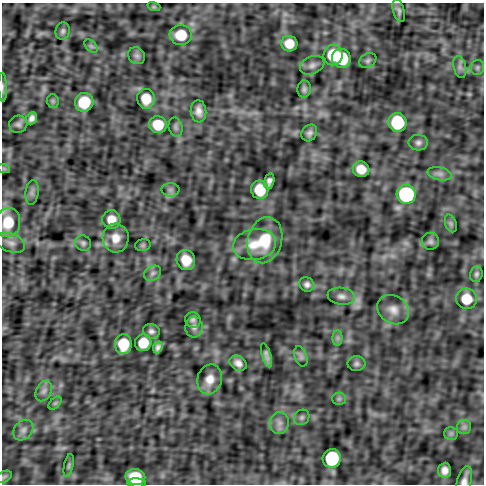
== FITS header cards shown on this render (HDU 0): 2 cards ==
NAXIS1  =                  482
NAXIS2  =                  482

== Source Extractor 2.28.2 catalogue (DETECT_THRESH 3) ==
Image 482 x 482 px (HDU 0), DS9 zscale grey, 1 PNG px = 1 image px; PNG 486 x 486 px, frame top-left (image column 1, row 482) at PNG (2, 3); each listed source drawn as its Kron ellipse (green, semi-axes under 4 px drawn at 4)
Background -2.23e-05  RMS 5.0e-04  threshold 0.0015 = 3 sigma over >= 5 px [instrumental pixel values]
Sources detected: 78; all 78 listed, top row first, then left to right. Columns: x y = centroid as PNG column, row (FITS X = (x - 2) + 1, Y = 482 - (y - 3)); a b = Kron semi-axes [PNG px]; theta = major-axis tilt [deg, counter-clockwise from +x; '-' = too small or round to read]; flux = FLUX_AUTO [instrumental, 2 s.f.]
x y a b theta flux
154 7 6 4 -18 0.041
399 11 12 5 -75 0.11
63 31 9 7 75 0.09
181 35 11 10 - 0.74
289 44 8 8 - 0.45
91 46 8 5 -44 0.07
333 55 10 9 - 1.1
137 56 9 8 - 0.1
341 58 10 9 - 1.5
368 60 9 6 32 0.092
312 65 13 8 24 0.17
460 67 11 6 -77 0.14
477 67 7 6 - 0.087
3 87 14 4 -88 0.089
304 89 8 6 85 0.11
146 99 10 9 - 0.62
53 101 6 6 - 0.068
84 102 9 9 - 1.1
198 111 11 8 -84 0.22
32 118 6 5 - 0.14
397 122 9 9 - 1.7
18 124 9 8 - 0.12
158 125 9 8 - 0.66
176 127 10 6 -76 0.099
309 133 9 7 53 0.13
418 143 9 8 - 0.12
4 169 6 4 -19 0.041
361 169 8 7 - 0.44
440 174 12 6 -13 0.15
269 181 8 5 75 0.14
170 190 9 6 0 0.11
260 190 9 8 - 0.92
32 192 12 6 83 0.12
406 194 9 9 - 4.4
111 220 9 9 - 0.41
8 222 14 12 79 0.88
451 223 9 5 -71 0.075
116 238 14 13 - 0.45
265 240 23 17 75 1.1
430 241 8 8 - 0.11
11 243 15 9 -20 0.22
83 243 8 7 - 0.096
254 244 22 15 11 0.76
143 245 8 6 15 0.06
186 260 10 9 - 0.54
153 273 9 7 32 0.13
476 274 8 6 74 0.083
307 284 8 7 - 0.13
341 296 14 8 -8 0.19
466 299 10 10 - 0.81
393 310 17 13 -35 0.37
193 320 8 7 - 0.11
194 327 10 8 89 0.17
151 331 8 7 - 0.11
338 338 7 5 -90 0.091
143 343 8 8 - 0.63
123 344 10 8 84 0.96
158 347 6 4 69 0.11
266 355 12 4 -73 0.14
301 356 10 6 -73 0.11
238 363 9 7 -33 0.19
356 364 9 7 1 0.11
210 379 15 12 75 0.42
44 391 11 7 62 0.15
339 399 6 6 - 0.078
55 403 8 4 44 0.065
302 417 8 7 - 0.096
279 423 11 9 80 0.21
464 427 7 7 - 0.11
23 430 11 9 48 0.19
451 433 7 6 - 0.084
332 458 9 9 - 2.3
69 465 11 4 78 0.077
445 470 7 6 - 0.22
4 477 8 5 30 0.062
135 477 10 8 -11 0.82
464 480 14 7 74 0.2
137 483 9 4 -4 0.5
At the frame edge (FLAGS 8, measured only in part): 3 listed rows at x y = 3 87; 464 480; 137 483